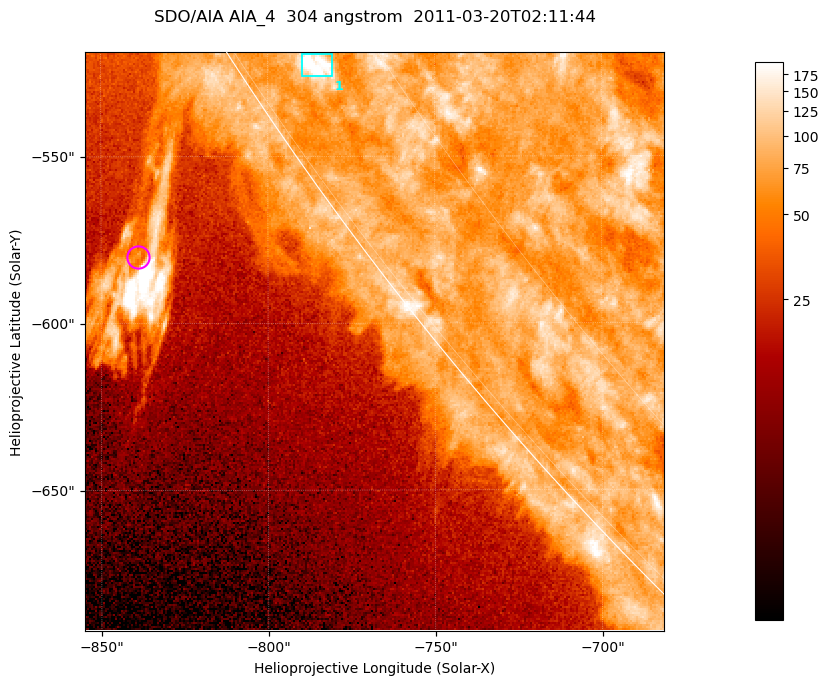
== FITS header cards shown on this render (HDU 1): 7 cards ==
TELESCOP= 'SDO/AIA '           / For AIA: SDO/AIA
INSTRUME= 'AIA_4   '           / For AIA: AIA_ATA1, AIA_ATA2, AIA_ATA3 or AIA_AT
WAVELNTH=                  304 / [angstrom] Wavelength
WAVEUNIT= 'angstrom'           / Wavelength unit: angstrom
DATE-OBS= '2011-03-20T02:11:44.123' / [ISO] Date when observation started; ISO 8
CTYPE1  = 'HPLN-TAN'           / CTYPE1; Typically HPLN
CTYPE2  = 'HPLT-TAN'           / CTYPE2; Typically HPLT

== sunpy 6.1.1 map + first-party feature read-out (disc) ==
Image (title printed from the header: SDO/AIA AIA_4  304 angstrom  2011-03-20T02:11:44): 289 x 289 px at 0.6 arcsec/px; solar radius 964 arcsec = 1606 px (partial field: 0.4% of the solar disc is inside the frame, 38% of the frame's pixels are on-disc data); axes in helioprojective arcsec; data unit not stated in the header (colour bar unlabelled)
Orientation: roll -0.132 deg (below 1 deg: not rotated)
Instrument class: DISC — disc imager (sunpy class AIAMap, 304 A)
Bright regions (active regions / flare kernels): reference = the on-disc median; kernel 3 px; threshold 5 sigma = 97.2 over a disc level ~77.1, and >= 1.15x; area >= 83 px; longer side >= 3 px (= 1.8 arcsec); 1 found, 1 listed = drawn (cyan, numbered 1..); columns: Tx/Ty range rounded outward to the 2 arcsec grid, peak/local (2 s.f.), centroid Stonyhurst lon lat
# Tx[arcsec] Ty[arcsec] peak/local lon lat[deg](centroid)
1 -790..-780 -526..-518 3.5 -80 -34
Off-limb structures (1.02-1.3 R_sun): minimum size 41 px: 2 found; the strongest spans PA ~120..125 deg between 1.02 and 1.09 R_sun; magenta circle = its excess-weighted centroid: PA ~125 deg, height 1.06 R_sun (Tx ~-838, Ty ~-580 arcsec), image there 4.3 x the reference